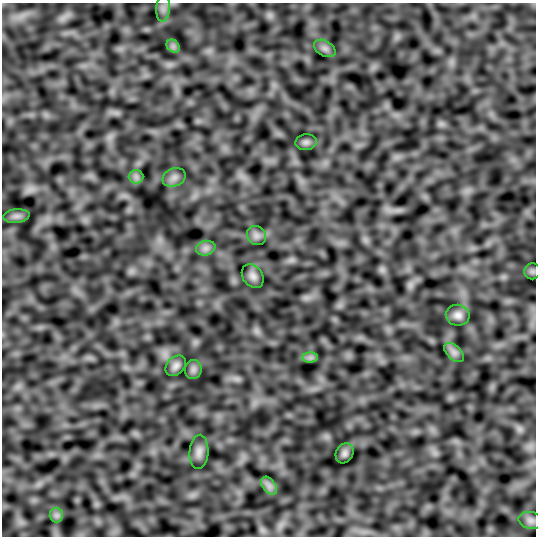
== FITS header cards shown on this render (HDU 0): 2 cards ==
NAXIS1  =                  534
NAXIS2  =                  534

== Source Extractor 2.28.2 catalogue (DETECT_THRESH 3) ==
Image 534 x 534 px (HDU 0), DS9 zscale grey, 1 PNG px = 1 image px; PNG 538 x 538 px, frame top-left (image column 1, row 534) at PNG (2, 3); each listed source drawn as its Kron ellipse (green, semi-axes under 4 px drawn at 4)
Background -0.065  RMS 8.6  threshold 25.9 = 3 sigma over >= 5 px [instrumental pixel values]
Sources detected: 21; all 21 listed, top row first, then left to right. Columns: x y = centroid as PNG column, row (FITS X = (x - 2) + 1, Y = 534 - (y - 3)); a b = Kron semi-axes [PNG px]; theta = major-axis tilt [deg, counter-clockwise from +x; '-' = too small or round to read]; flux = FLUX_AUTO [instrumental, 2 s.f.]
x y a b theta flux
163 8 13 7 85 3100
173 46 7 5 -45 1800
325 48 12 7 -31 2500
306 142 10 8 7 1900
136 177 7 7 - 2000
174 177 12 9 24 3300
16 216 13 7 5 2500
256 236 10 9 - 2800
206 248 10 7 15 2700
532 271 8 8 - 1600
253 276 13 9 -53 3100
458 315 12 10 -10 3600
454 352 12 7 -43 2800
310 358 8 5 0 1800
176 366 12 8 45 3000
193 369 9 8 - 2300
199 452 17 9 86 3800
345 453 10 8 62 2000
269 486 10 6 -54 2800
56 515 7 7 - 2000
531 520 12 8 -12 2800